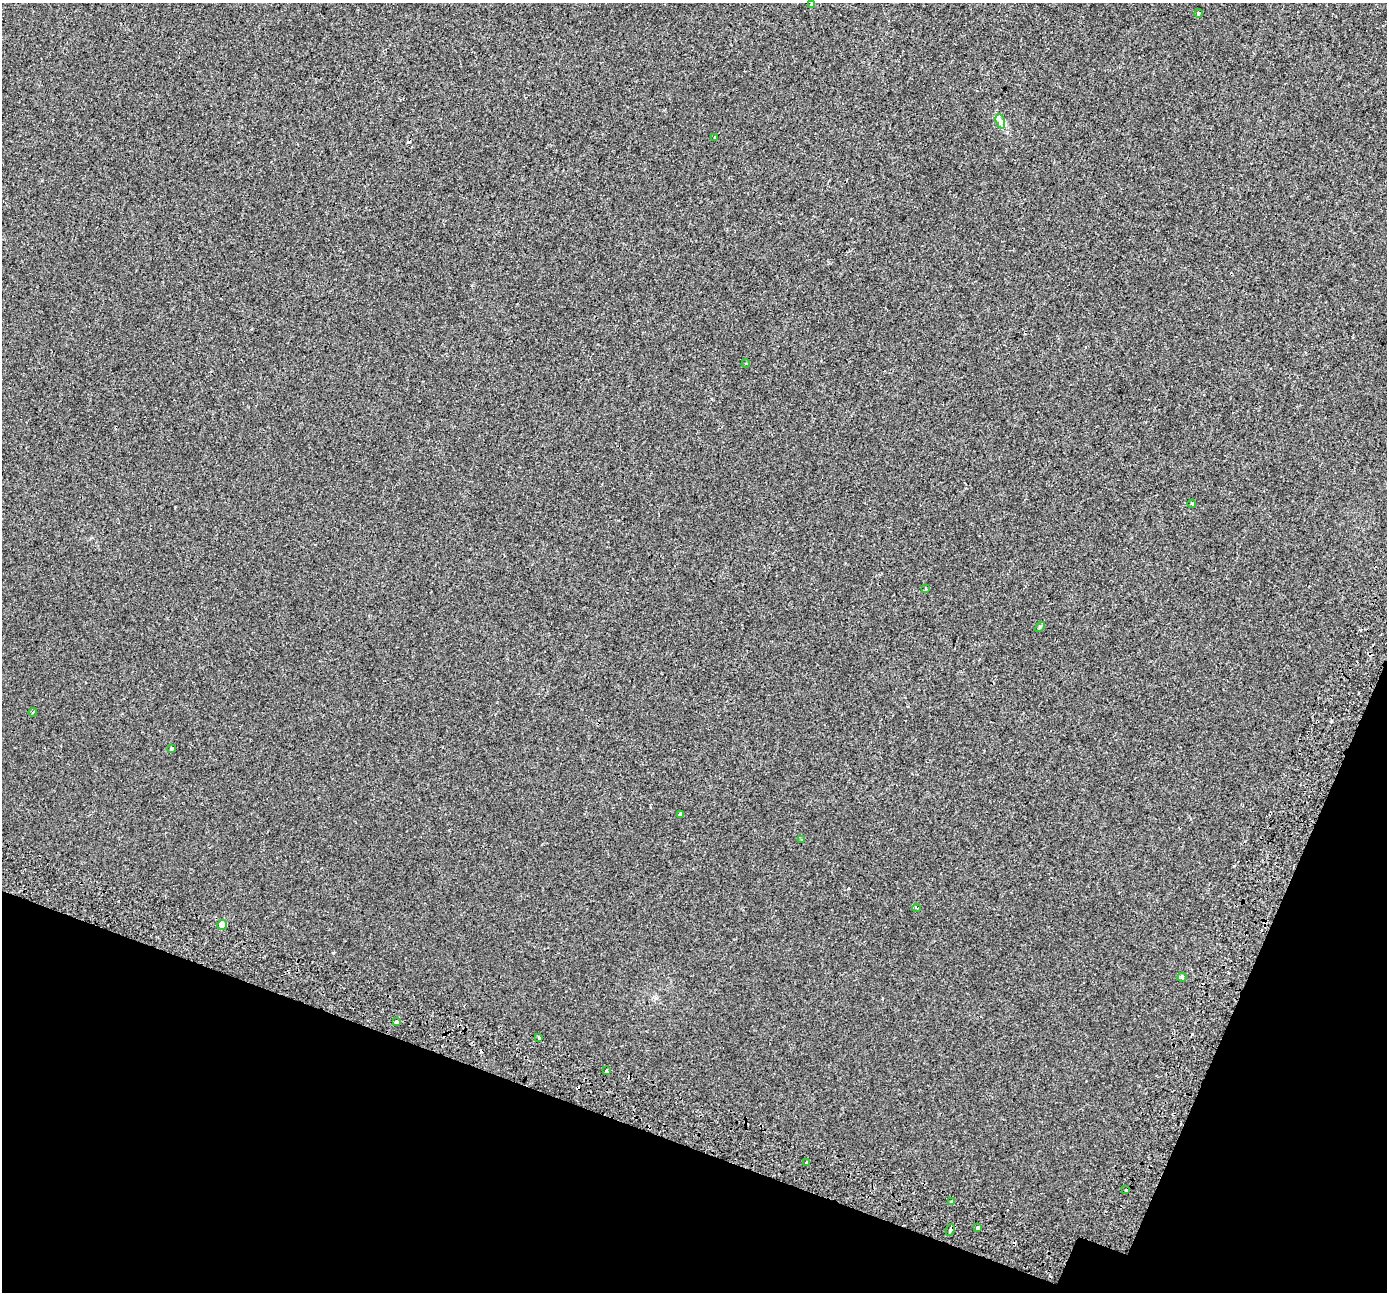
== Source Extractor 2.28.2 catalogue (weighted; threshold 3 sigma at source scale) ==
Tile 15 of 4 x 4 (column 3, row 4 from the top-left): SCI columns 2842-4226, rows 297-1586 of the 5688 x 5824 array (HDU 1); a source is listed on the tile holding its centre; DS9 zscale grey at full resolution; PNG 1389 x 1294 px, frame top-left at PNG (2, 3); each listed source drawn as its Kron ellipse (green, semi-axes under 4 px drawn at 4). Shown black and unused: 17% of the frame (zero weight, under 2 of 3 exposures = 5% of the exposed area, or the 3 px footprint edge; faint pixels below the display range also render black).
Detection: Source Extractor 2.28.2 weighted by HDU 2 'WHT'; one run over the whole footprint, this tile lists its part. Background 0.00226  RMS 0.0026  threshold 0.0117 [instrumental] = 3 sigma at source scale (4.5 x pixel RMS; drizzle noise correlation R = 1.50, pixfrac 1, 0.0396/0.0396 arcsec/px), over >= 5 px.
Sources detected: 25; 2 cosmic-ray / hot-pixel residue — neither listed nor drawn; the other 23 listed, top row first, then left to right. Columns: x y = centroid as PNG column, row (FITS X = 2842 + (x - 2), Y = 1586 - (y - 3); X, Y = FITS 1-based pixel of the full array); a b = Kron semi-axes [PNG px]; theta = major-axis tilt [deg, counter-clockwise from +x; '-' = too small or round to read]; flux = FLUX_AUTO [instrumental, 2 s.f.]
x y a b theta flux
812 5 3 3 - 0.27
1198 13 4 4 - 0.47
1000 121 7 4 -71 0.69
715 138 3 3 - 0.62
746 364 4 3 - 0.18
1192 504 4 3 - 0.26
925 588 3 2 - 0.24
1040 627 6 3 45 0.29
33 712 4 3 - 0.2
172 748 3 3 - 1.2
681 814 4 4 - 0.44
802 839 3 3 - 0.46
916 908 4 3 - 0.32
222 925 5 5 - 2
1182 977 5 4 - 0.28
396 1022 3 3 - 1.8
539 1038 3 3 - 0.81
607 1071 4 3 - 1.9
807 1162 3 3 - 1.3
1126 1190 3 2 - 0.64
951 1202 3 3 - 0.77
978 1227 4 3 - 1.5
950 1230 6 4 67 0.86
Overlapping masked pixels (flux is a lower limit): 2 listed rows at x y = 607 1071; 950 1230